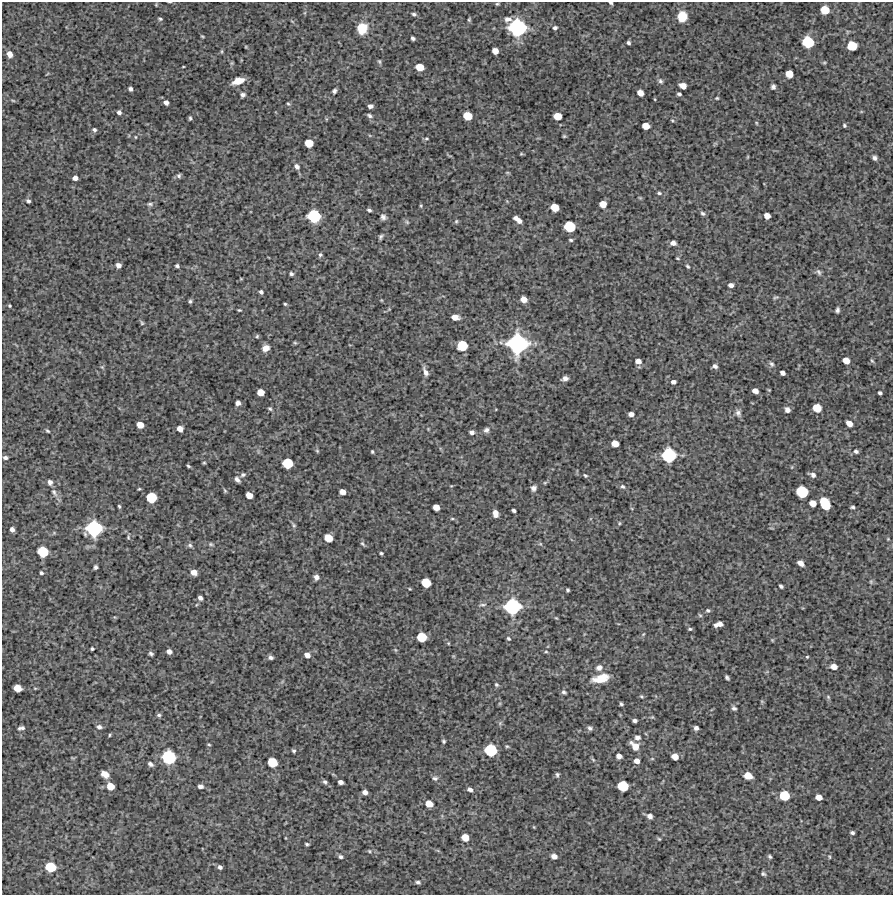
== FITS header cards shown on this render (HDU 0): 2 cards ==
NAXIS1  =                  891 /Length X axis
NAXIS2  =                  893 /Length Y axis

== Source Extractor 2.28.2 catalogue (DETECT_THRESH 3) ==
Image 891 x 893 px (HDU 0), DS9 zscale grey, 1 PNG px = 1 image px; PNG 895 x 897 px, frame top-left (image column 1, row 893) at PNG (2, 2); no overlay
Background 2510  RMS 240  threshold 732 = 3 sigma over >= 5 px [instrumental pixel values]
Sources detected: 261; all 261 listed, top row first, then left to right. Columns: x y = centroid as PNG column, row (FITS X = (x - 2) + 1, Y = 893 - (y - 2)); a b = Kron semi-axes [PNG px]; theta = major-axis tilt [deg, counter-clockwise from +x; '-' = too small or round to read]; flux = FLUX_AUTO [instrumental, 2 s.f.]
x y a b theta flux
611 3 4 3 - 2.5e+04
497 4 5 3 - 1.9e+04
156 5 4 4 - 1.3e+04
825 10 6 6 - 3.1e+05
414 14 5 4 - 2.9e+04
682 16 10 9 - 2.8e+05
160 19 5 3 - 2.2e+04
508 19 8 6 9 6.9e+04
469 20 5 4 - 2.1e+04
517 27 12 12 - 1.6e+06
362 28 11 10 - 3.2e+05
555 28 5 4 - 3.6e+04
202 36 5 3 - 1.4e+04
413 38 4 3 - 3.3e+04
808 42 8 7 - 6.5e+05
628 43 4 3 - 3.0e+04
852 46 7 6 - 3.8e+05
222 51 5 3 - 1.8e+04
495 51 5 5 - 1.4e+05
10 54 6 5 - 1.1e+05
379 61 7 4 -82 2.3e+04
183 67 3 2 - 1.2e+04
420 67 6 5 - 2.3e+05
789 74 6 5 - 2.1e+05
238 81 10 5 18 2.1e+05
660 81 7 5 -50 3.6e+04
683 86 6 5 - 1.2e+05
773 87 5 4 - 4.0e+04
130 89 4 4 - 4.2e+04
334 91 5 4 - 3.9e+04
640 93 6 5 - 1.3e+05
679 94 4 3 - 3.2e+04
242 95 5 5 - 4.7e+04
717 98 4 3 - 1.7e+04
13 101 6 3 -20 1.7e+04
166 102 4 4 - 6.2e+04
288 104 5 4 - 2.0e+04
370 106 5 4 - 5.2e+04
119 112 4 4 - 4.8e+04
369 116 7 4 -29 3.6e+04
467 116 7 6 - 3.1e+05
557 116 6 5 - 2.2e+05
190 118 5 3 - 2.3e+04
672 120 5 3 - 1.5e+04
756 123 5 3 - 1.6e+04
844 125 4 4 - 2.2e+04
646 126 6 5 - 1.9e+05
94 130 6 5 - 3.6e+04
564 136 4 4 - 1.8e+04
135 137 5 3 - 1.3e+04
426 139 6 3 -7 1.9e+04
309 143 6 6 - 2.7e+05
521 154 5 3 - 1.6e+04
747 157 5 3 - 1.3e+04
874 158 4 4 - 4.4e+04
297 166 7 6 - 6.1e+04
179 176 5 5 - 3.3e+04
75 178 4 4 - 6.3e+04
659 193 6 4 -10 2.7e+04
28 201 4 4 - 3.5e+04
150 204 8 5 6 3.5e+04
603 204 6 5 - 1.7e+05
421 205 5 4 - 1.8e+04
555 207 6 6 - 2.6e+05
369 210 4 3 - 3.2e+04
703 213 7 5 -41 3.2e+04
314 216 9 8 - 8.4e+05
767 216 5 5 - 1.1e+05
383 217 7 6 - 5.1e+04
516 218 4 4 - 5.0e+04
519 220 6 5 - 6.7e+04
456 221 5 4 - 2.1e+04
407 222 7 4 -45 2.6e+04
569 226 8 7 - 5.7e+05
381 237 5 4 - 3.3e+04
571 240 4 3 - 2.3e+04
673 243 5 4 - 7.1e+04
320 255 6 5 - 3.0e+04
677 258 4 2 - 1.4e+04
118 265 5 4 - 6.9e+04
177 266 4 3 - 3.0e+04
688 266 5 3 - 2.1e+04
819 272 9 5 -54 4.0e+04
291 274 5 4 - 3.4e+04
241 279 4 3 - 1.1e+04
731 285 5 4 - 6.5e+04
261 292 4 3 - 4.0e+04
775 298 7 4 22 2.2e+04
524 299 6 5 - 1.3e+05
381 300 5 3 - 1.2e+04
190 301 5 4 - 2.8e+04
285 304 4 4 - 2.0e+04
9 306 3 3 - 1.7e+04
239 310 3 3 - 1.8e+04
837 310 5 3 - 3.8e+04
455 317 6 5 - 1.4e+05
142 323 7 5 -61 2.6e+04
257 336 5 5 - 2.2e+04
295 343 5 4 - 1.9e+04
517 344 14 14 - 2.1e+06
462 346 7 7 - 4.8e+05
265 348 7 6 - 1.1e+05
846 360 6 5 - 1.6e+05
638 361 6 5 - 9.8e+04
872 361 7 3 -54 2.1e+04
771 364 7 5 -58 3.6e+04
715 366 5 4 - 4.9e+04
102 367 5 5 - 2.0e+04
425 372 13 6 -69 8.0e+04
782 373 5 4 - 6.0e+04
565 378 6 4 16 6.2e+04
673 382 5 4 - 3.9e+04
755 391 5 4 - 9.9e+04
260 392 5 5 - 1.8e+05
880 393 4 3 - 3.2e+04
238 403 4 4 - 6.3e+04
817 408 6 6 - 2.8e+05
270 409 6 5 - 2.6e+04
787 410 5 4 - 7.5e+04
738 413 9 6 -75 5.7e+04
631 414 5 4 - 7.8e+04
849 423 6 4 -32 1.2e+05
140 425 6 5 - 1.6e+05
180 429 5 5 - 1.1e+05
486 430 7 7 - 4.8e+04
47 431 6 3 -43 2.2e+04
472 432 5 4 - 4.9e+04
615 443 6 5 - 1.7e+05
317 451 5 4 - 2.0e+04
856 451 6 5 - 3.5e+04
372 452 3 3 - 2.0e+04
669 455 9 9 - 1.0e+06
5 458 5 4 - 3.9e+04
204 463 4 4 - 1.7e+04
287 463 7 7 - 5.0e+05
188 466 4 3 - 2.1e+04
243 475 7 6 - 3.5e+04
585 475 5 4 - 2.3e+04
813 475 6 4 -22 5.2e+04
237 480 6 4 -48 5.2e+04
50 482 6 5 - 5.8e+04
545 482 6 4 20 1.9e+04
623 486 7 5 -40 3.6e+04
534 488 6 5 - 5.3e+04
139 489 4 3 - 1.6e+04
225 491 6 3 -59 1.9e+04
54 492 12 6 -58 7.1e+04
342 492 5 4 - 1.0e+05
802 492 8 7 - 6.7e+05
249 495 6 5 - 1.6e+05
151 497 7 7 - 5.0e+05
812 503 6 5 - 1.5e+05
825 503 10 6 -65 6.4e+05
119 506 4 3 - 2.1e+04
436 507 5 5 - 1.3e+05
852 507 4 3 - 2.7e+04
514 510 4 3 - 3.4e+04
495 514 6 5 - 1.1e+05
452 519 5 3 - 1.8e+04
619 523 5 3 - 1.6e+04
294 525 6 5 - 2.4e+04
94 528 11 11 - 1.3e+06
12 529 4 4 - 6.2e+04
128 537 5 5 - 2.5e+04
328 538 6 6 - 2.7e+05
211 544 6 4 -21 2.4e+04
362 544 8 4 -38 2.8e+04
540 544 5 3 - 1.5e+04
190 545 7 6 - 3.7e+04
43 552 7 7 - 5.4e+05
381 553 4 3 - 2.5e+04
801 563 6 4 -39 9.3e+04
95 567 4 3 - 3.7e+04
194 572 6 5 - 1.2e+05
41 573 4 3 - 2.9e+04
316 577 5 5 - 7.2e+04
871 582 6 5 - 2.3e+04
426 583 7 6 - 3.6e+05
781 586 4 3 - 3.3e+04
568 590 3 3 - 2.4e+04
200 598 5 4 - 5.5e+04
483 605 9 4 3 3.3e+04
512 606 12 11 - 1.4e+06
708 610 6 5 - 2.8e+04
700 615 6 4 -30 2.0e+04
556 618 6 3 -35 1.6e+04
719 624 8 4 12 1.1e+05
690 629 5 4 - 2.1e+04
422 637 7 6 - 4.0e+05
508 638 4 4 - 2.4e+04
772 640 5 4 - 1.4e+04
92 649 3 3 - 2.4e+04
395 650 6 4 -88 1.8e+04
169 651 5 4 - 7.2e+04
546 652 5 3 - 1.8e+04
151 653 4 3 - 3.0e+04
307 655 5 5 - 8.8e+04
271 657 5 4 - 4.3e+04
807 657 4 4 - 1.5e+04
834 667 5 5 - 1.3e+05
599 668 9 8 - 7.5e+04
601 678 16 7 14 2.7e+05
727 678 5 3 - 3.1e+04
496 685 5 5 - 2.5e+04
17 688 6 5 - 2.1e+05
564 692 6 5 - 3.2e+04
642 696 5 4 - 2.1e+04
828 697 6 4 -47 2.1e+04
621 704 4 3 - 2.7e+04
734 708 6 5 - 3.9e+04
159 715 6 5 - 3.1e+04
652 717 5 4 - 1.8e+04
635 721 4 3 - 3.9e+04
99 727 6 5 - 5.1e+04
21 728 6 3 11 4.3e+04
590 728 6 5 - 3.8e+04
696 728 4 4 - 5.3e+04
109 735 4 3 - 1.7e+04
637 738 7 6 - 5.6e+04
444 741 4 4 - 2.4e+04
209 745 5 3 - 1.7e+04
507 746 5 4 - 2.1e+04
635 746 11 7 -44 1.5e+05
293 750 4 3 - 2.6e+04
491 750 8 8 - 7.5e+05
619 756 5 4 - 8.2e+04
169 757 10 9 - 9.4e+05
675 757 6 5 - 1.4e+05
593 760 6 4 -54 2.2e+04
637 761 6 5 - 8.6e+04
272 762 7 6 - 3.9e+05
150 764 6 5 - 4.9e+04
105 774 7 5 -30 1.3e+05
557 775 6 4 -86 3.0e+04
748 776 7 5 -20 2.2e+05
435 778 8 6 -7 4.3e+04
325 782 5 5 - 3.5e+04
340 782 5 4 - 6.1e+04
110 786 6 6 - 2.1e+05
200 786 5 4 - 5.8e+04
623 786 8 7 - 5.4e+05
470 789 5 4 - 5.7e+04
365 792 5 4 - 7.7e+04
784 795 7 7 - 4.6e+05
819 797 5 5 - 1.2e+05
429 804 6 5 - 1.8e+05
650 816 6 6 - 6.4e+04
534 827 4 3 - 1.3e+04
852 833 4 3 - 3.4e+04
465 837 6 5 - 1.9e+05
659 839 5 4 - 1.9e+04
307 844 4 3 - 2.5e+04
369 851 4 4 - 1.7e+04
554 856 5 4 - 8.7e+04
340 857 5 4 - 3.4e+04
770 857 4 3 - 2.4e+04
829 857 4 3 - 1.5e+04
50 867 8 7 - 4.9e+05
220 867 4 4 - 4.5e+04
763 874 4 3 - 2.6e+04
418 882 6 4 -9 3.3e+04
At the frame edge (FLAGS 8, measured only in part): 1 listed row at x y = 611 3